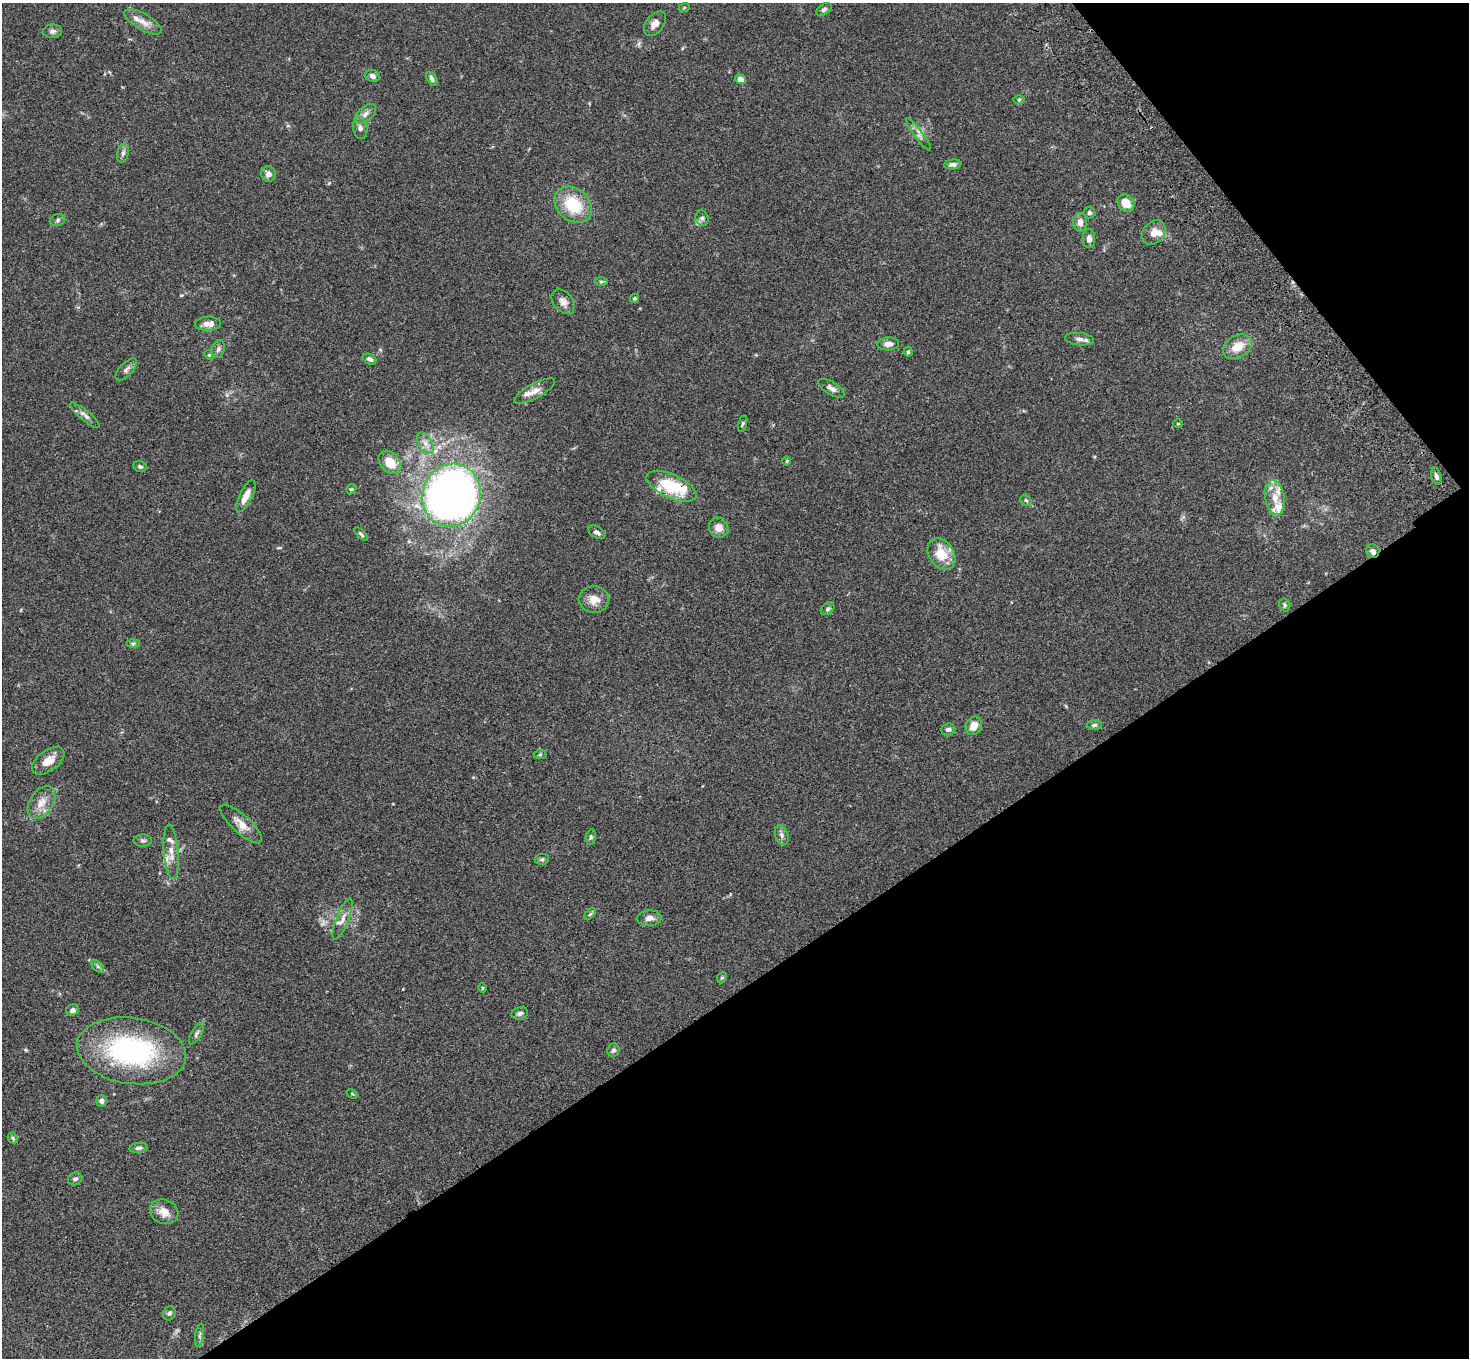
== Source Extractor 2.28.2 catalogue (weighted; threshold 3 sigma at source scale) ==
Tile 12 of 4 x 4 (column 4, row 3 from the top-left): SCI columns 4507-5973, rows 1734-3089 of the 6077 x 6038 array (HDU 1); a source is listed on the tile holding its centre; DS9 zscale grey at full resolution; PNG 1471 x 1360 px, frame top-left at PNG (2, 3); each listed source drawn as its Kron ellipse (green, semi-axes under 4 px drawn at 4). Shown black and unused: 33% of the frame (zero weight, under 3 of 4 exposures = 6% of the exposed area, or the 3 px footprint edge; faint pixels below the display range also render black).
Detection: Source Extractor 2.28.2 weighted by HDU 2 'WHT'; one run over the whole footprint, this tile lists its part. Background 0.0588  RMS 0.0053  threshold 0.024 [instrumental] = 3 sigma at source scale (4.5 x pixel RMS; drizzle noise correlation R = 1.50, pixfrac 1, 0.05/0.05 arcsec/px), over >= 5 px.
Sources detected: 101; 10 inside a brighter listed object's ellipse — not listed separately; the other 91 listed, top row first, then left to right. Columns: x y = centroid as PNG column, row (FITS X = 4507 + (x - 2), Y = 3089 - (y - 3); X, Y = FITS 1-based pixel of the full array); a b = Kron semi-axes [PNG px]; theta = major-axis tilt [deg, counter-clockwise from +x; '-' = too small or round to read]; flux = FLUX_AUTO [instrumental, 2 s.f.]
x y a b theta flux
684 8 6 3 20 0.51
824 9 8 5 35 1.3
143 22 21 8 -30 4.8
655 24 14 9 51 3.5
52 31 10 6 5 1.6
372 76 7 6 - 2.2
432 79 7 4 -63 1.7
740 79 5 5 - 2.8
1019 99 6 4 1 0.58
365 114 12 7 38 2.7
360 128 11 7 -80 2.1
919 135 20 4 -53 2.4
123 153 9 6 76 1.5
953 165 9 5 7 1.5
268 174 8 7 - 2.8
1126 203 9 8 - 8
573 205 21 16 -41 21
1089 213 6 5 - 1.2
702 218 8 6 -75 1.5
58 220 7 6 - 1.2
1080 222 9 6 -86 3.2
1154 233 13 10 49 4.6
1089 239 9 6 -88 2.7
601 282 6 4 0 0.8
634 298 5 4 - 0.77
563 302 14 9 -49 3.4
208 324 13 7 2 4.5
1080 339 15 6 -6 2.2
888 344 11 6 3 2.9
1237 347 15 11 31 7.8
218 349 9 6 71 1.7
908 352 4 4 - 0.85
209 355 5 4 - 0.63
369 359 7 5 -24 1.5
126 370 14 6 47 2
831 388 15 6 -31 2.5
535 391 23 7 28 4.6
85 415 18 5 -40 2.3
743 424 8 4 75 0.84
1178 424 5 3 - 0.47
425 443 12 6 -60 3.1
787 461 5 3 - 0.44
390 462 13 9 -48 9.6
140 467 7 5 -13 0.98
1436 476 9 5 -74 1.6
671 486 27 11 -24 24
351 489 5 4 - 0.73
451 495 32 29 71 370
246 496 18 6 64 5.2
1275 498 17 9 -81 7
1026 500 6 5 - 0.76
719 528 10 9 - 4.5
597 532 9 5 -29 1.8
361 534 8 4 -45 0.95
1373 551 7 6 - 2
941 554 17 12 -59 12
594 599 15 13 -5 5.6
1285 605 7 5 -73 0.92
828 609 7 5 40 1.2
133 643 6 4 1 0.83
1094 725 7 5 1 1.1
974 726 9 7 65 5.7
948 729 7 6 - 1.5
540 755 6 4 2 0.72
48 761 18 10 36 6.7
41 802 18 11 56 6.1
241 824 27 9 -42 6.1
782 835 10 6 -70 1.7
591 837 8 5 80 0.93
143 841 9 6 -1 1.3
171 852 27 7 -85 5.2
542 859 7 5 12 0.92
590 914 7 4 45 0.8
649 918 12 7 3 2.9
342 919 22 6 68 3.4
98 966 8 4 -44 1.1
722 978 6 4 66 0.72
482 988 5 3 - 0.57
73 1010 7 5 27 1.8
520 1013 8 6 16 1.7
196 1034 12 5 59 1.5
613 1050 7 6 - 1.3
131 1051 55 33 -8 90
352 1094 6 4 -31 0.63
101 1101 6 5 - 2.1
13 1138 6 4 -45 0.75
139 1148 9 5 8 1.5
75 1179 7 6 - 1.6
164 1212 14 12 -24 5.5
169 1313 7 6 - 1.2
200 1335 12 4 81 1.4
Overlapping masked pixels (flux is a lower limit): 3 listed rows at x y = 671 486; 1373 551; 131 1051